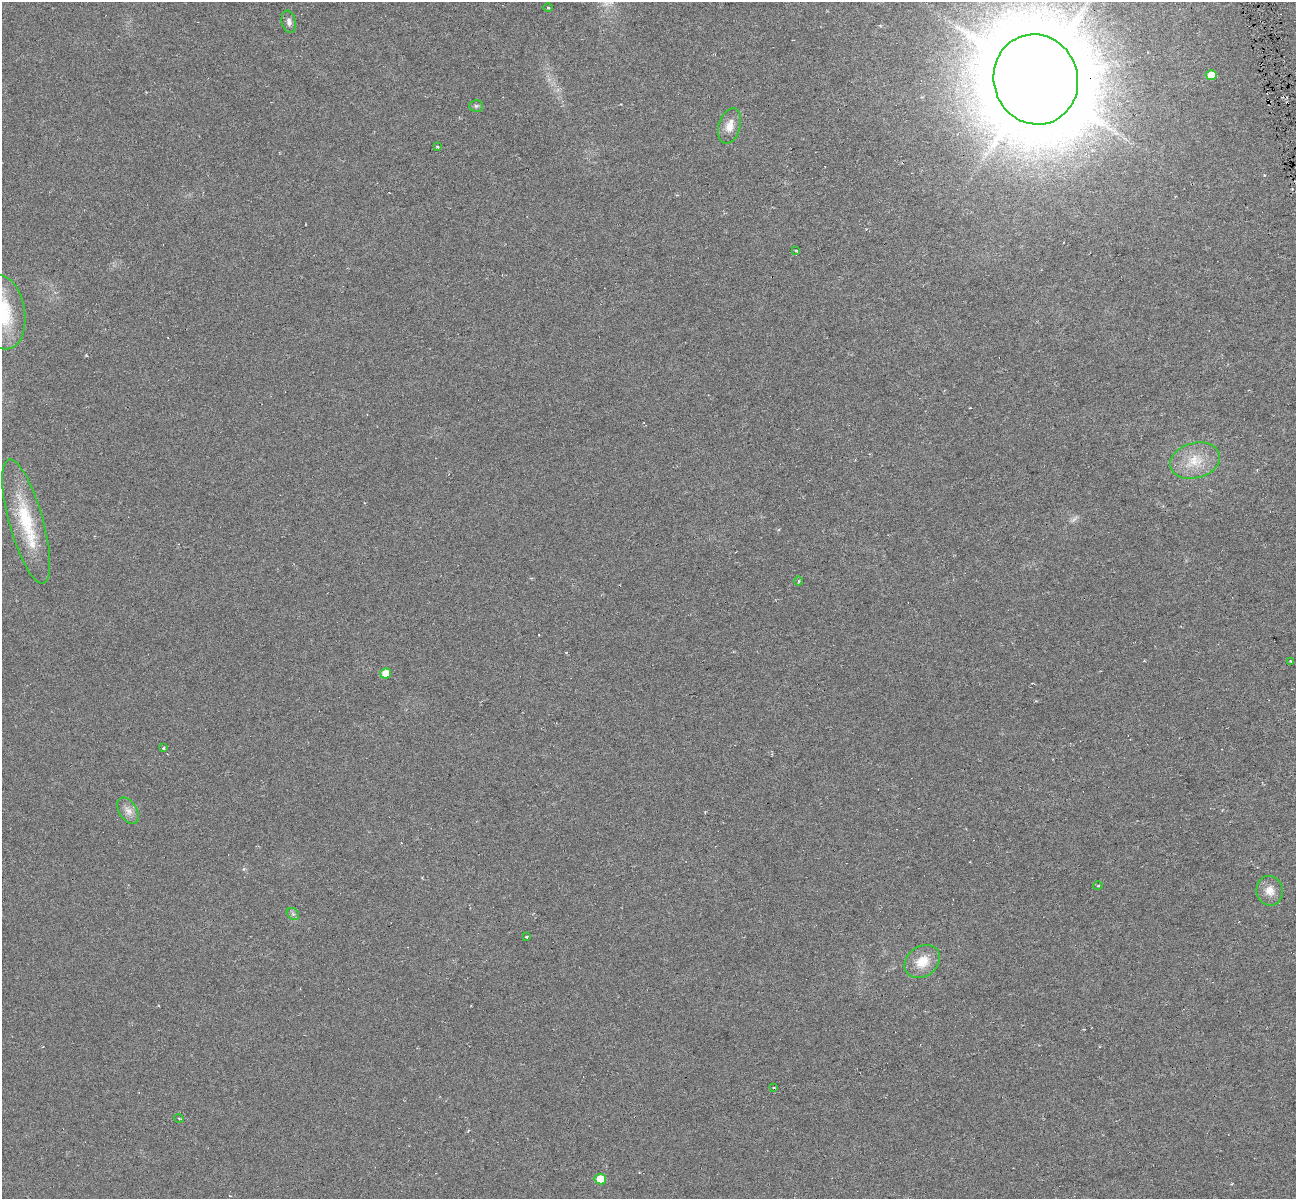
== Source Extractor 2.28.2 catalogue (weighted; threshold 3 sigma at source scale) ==
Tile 10 of 4 x 4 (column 2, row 3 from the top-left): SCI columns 1295-2588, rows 1292-2488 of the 5176 x 4928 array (HDU 1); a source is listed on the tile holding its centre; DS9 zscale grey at full resolution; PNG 1298 x 1201 px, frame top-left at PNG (2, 2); each listed source drawn as its Kron ellipse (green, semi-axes under 4 px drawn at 4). Shown black and unused: <1% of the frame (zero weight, under 3 of 6 exposures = <1% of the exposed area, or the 3 px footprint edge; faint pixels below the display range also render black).
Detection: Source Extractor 2.28.2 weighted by HDU 2 'WHT'; one run over the whole footprint, this tile lists its part. Background 0.00952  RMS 0.0053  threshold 0.0215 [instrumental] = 3 sigma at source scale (4.09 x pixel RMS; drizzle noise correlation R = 1.36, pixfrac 0.8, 0.0396/0.0396 arcsec/px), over >= 5 px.
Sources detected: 29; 1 too faint to see at this stretch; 4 cosmic-ray / hot-pixel residue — neither listed nor drawn; the other 24 listed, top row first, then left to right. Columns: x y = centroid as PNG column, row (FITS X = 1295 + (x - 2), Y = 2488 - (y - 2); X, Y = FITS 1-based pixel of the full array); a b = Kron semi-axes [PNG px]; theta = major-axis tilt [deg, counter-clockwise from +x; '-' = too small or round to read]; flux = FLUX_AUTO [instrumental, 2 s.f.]
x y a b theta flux
548 8 5 3 - 0.39
289 22 11 7 -77 2
1211 75 5 5 - 7.3
1036 79 45 42 -72 5000
476 106 7 5 -1 0.89
730 126 18 11 74 5.2
437 146 3 3 - 0.6
796 251 4 3 - 0.48
3 312 37 22 -81 27
1195 461 25 17 15 13
26 522 64 17 -74 29
799 581 5 3 - 0.43
1291 661 4 3 - 0.46
386 674 5 5 - 6.7
163 748 4 3 - 0.61
128 811 15 8 -58 3.4
1098 886 5 3 - 0.37
1270 891 15 13 -78 5.1
293 914 7 5 -44 1.2
527 937 3 3 - 0.53
922 962 19 15 38 9.4
774 1088 4 2 - 0.55
179 1118 5 3 - 0.41
600 1179 6 5 - 8.7
Overlapping masked pixels (flux is a lower limit): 1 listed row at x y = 1036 79
Isophote crosses this tile's border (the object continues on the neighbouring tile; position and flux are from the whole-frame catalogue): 1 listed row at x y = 3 312